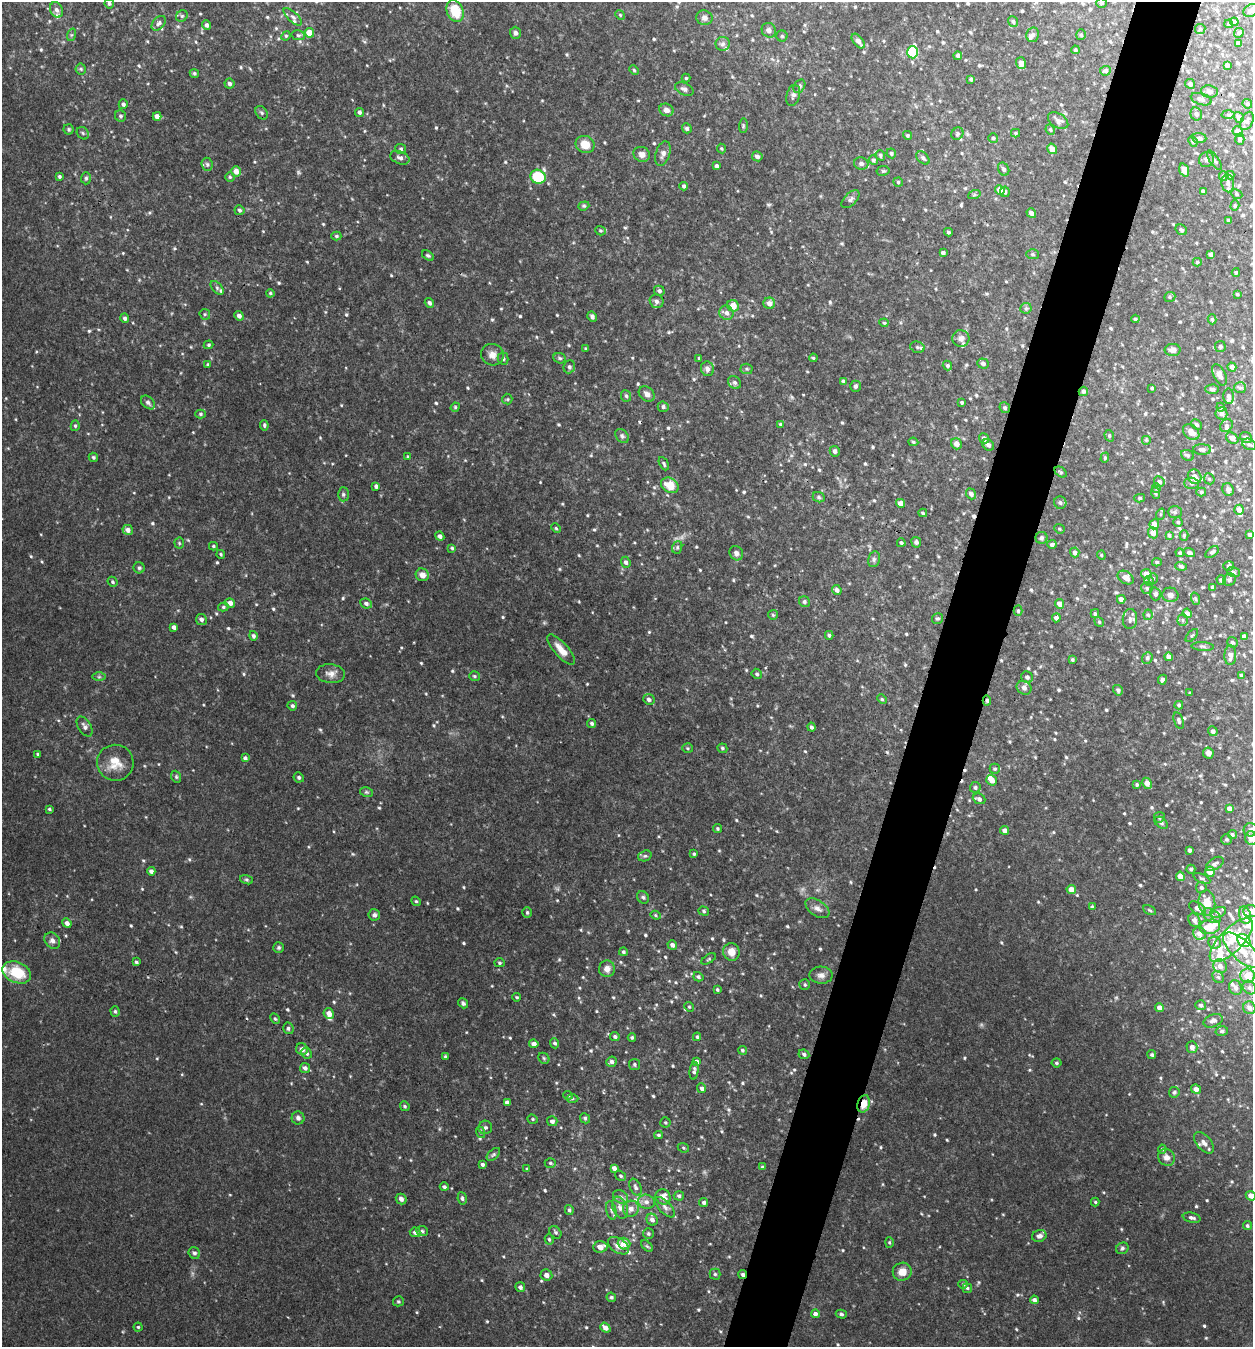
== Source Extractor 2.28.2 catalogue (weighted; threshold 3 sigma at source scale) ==
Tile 10 of 4 x 4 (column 2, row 3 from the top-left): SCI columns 1517-2767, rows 1349-2693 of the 5404 x 5390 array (HDU 1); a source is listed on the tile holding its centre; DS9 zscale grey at full resolution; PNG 1255 x 1349 px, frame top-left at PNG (2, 2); each listed source drawn as its Kron ellipse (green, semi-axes under 4 px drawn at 4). Shown black and unused: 5% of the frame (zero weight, under 3 of 4 exposures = <1% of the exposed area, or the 3 px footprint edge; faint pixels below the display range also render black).
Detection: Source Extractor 2.28.2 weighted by HDU 2 'WHT'; one run over the whole footprint, this tile lists its part. Background 0.0844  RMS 0.0074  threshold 0.0332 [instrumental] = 3 sigma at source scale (4.5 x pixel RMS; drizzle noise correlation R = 1.50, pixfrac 1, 0.05/0.05 arcsec/px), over >= 5 px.
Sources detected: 758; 2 too faint to see at this stretch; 4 cosmic-ray / hot-pixel residue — neither listed nor drawn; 24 inside a brighter listed object's ellipse — not listed separately; of the other 728, all 500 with FLUX_AUTO >= 0.908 (the completeness limit of this list) listed and drawn (228 fainter detections not listed), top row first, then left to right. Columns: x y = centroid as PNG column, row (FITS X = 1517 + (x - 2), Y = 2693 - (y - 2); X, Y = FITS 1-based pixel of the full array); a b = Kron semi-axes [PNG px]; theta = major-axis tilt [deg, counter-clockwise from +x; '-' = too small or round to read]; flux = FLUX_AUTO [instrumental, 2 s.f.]
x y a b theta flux
109 3 5 4 - 1.6
1102 3 5 4 - 0.96
56 10 8 6 -64 3.1
1251 10 8 6 29 2.5
455 11 11 8 -66 18
620 15 5 4 - 1
182 16 6 5 - 1.1
293 17 11 5 -42 2.2
704 18 8 7 - 2.9
1013 21 5 5 - 1.5
1234 22 4 4 - 1.1
159 23 8 5 48 2.3
1229 24 4 4 - 1.5
207 25 5 4 - 2
1200 29 5 5 - 1.2
769 30 8 7 - 2.3
309 33 5 4 - 9.1
515 33 6 5 - 2.2
1239 33 5 4 - 1.1
71 35 6 4 71 1.1
298 35 7 5 -12 1.3
1033 35 7 6 - 2
1081 35 5 4 - 1.1
286 36 5 4 - 0.95
782 36 5 5 - 1
858 41 8 5 -52 4.3
1239 43 4 3 - 2
723 44 7 7 - 2.2
1075 50 4 3 - 0.92
913 52 6 5 - 62
958 56 4 4 - 2.4
1021 63 6 5 - 3.9
1227 65 4 3 - 1.6
81 69 5 5 - 1.1
634 70 5 4 - 0.96
1105 71 5 4 - 1.4
194 73 5 4 - 1
686 78 4 4 - 0.94
971 79 3 3 - 1.3
229 84 5 5 - 2
1190 84 5 4 - 1.8
799 86 7 5 57 1.5
684 89 10 6 -23 2.5
1209 91 8 6 -8 2.6
793 95 11 6 75 2.3
1201 99 11 5 -17 3.5
123 104 5 4 - 1.8
1247 104 5 4 - 1.1
666 110 7 6 - 3.8
359 112 4 4 - 1.6
261 113 7 5 -54 1.5
1196 114 6 5 - 2.1
1228 115 6 4 -2 1.2
120 116 6 5 - 1.4
157 116 4 4 - 3.8
1239 117 5 4 - 3.5
1058 121 11 7 -32 3.3
1247 121 10 6 65 2
743 126 7 4 89 0.99
687 128 5 4 - 1.9
69 129 5 5 - 1.1
1050 130 5 4 - 1
1238 132 5 5 - 6.3
83 133 7 5 -47 1.5
1016 133 4 4 - 0.95
957 134 6 5 - 1.3
907 135 5 4 - 1.2
993 138 5 4 - 1.3
1199 138 7 5 -6 1.8
1240 139 6 4 -87 1.5
1193 141 5 4 - 1.1
585 144 10 8 -22 9.2
401 149 5 5 - 1.4
721 149 5 4 - 0.93
1052 149 5 5 - 5.2
891 153 5 4 - 1.2
642 154 8 7 - 4.3
663 154 13 7 72 3.1
880 155 5 4 - 1.5
757 156 5 4 - 2.5
400 158 10 6 -21 3
923 158 8 5 -45 1.8
1206 159 8 7 - 2.1
873 160 5 4 - 1.5
1214 160 11 4 -57 1.8
207 164 6 5 - 1.4
861 164 7 6 - 2.2
716 166 3 3 - 1.5
1004 169 7 5 -59 1.9
1184 170 7 4 -69 4.3
236 171 5 5 - 5
883 171 6 5 - 1.2
1230 175 4 3 - 1.2
59 176 3 3 - 1.3
1223 176 5 4 - 1.1
230 177 5 5 - 1.1
538 177 8 7 - 30
86 178 6 5 - 1.3
898 182 5 4 - 0.94
1228 183 9 6 -83 2.9
684 186 4 3 - 1.7
1000 190 5 4 - 8.9
1203 191 4 3 - 1.5
1005 192 5 4 - 2.2
1237 194 6 4 -25 1.1
974 195 6 4 19 1
851 199 11 6 45 2.1
584 206 5 4 - 0.99
1235 206 5 4 - 1
239 210 5 5 - 1.5
1031 213 5 4 - 3.5
1228 220 4 3 - 1.1
1181 230 6 5 - 1.6
600 231 5 4 - 1.1
948 232 4 3 - 1.2
336 236 5 4 - 1
943 253 4 3 - 1.8
1032 254 6 5 - 1.1
1211 254 4 4 - 2.2
428 255 6 4 -35 1.2
1197 262 4 4 - 1
1236 272 4 3 - 1.1
217 288 8 4 -48 1.5
659 291 5 5 - 1.8
270 293 4 3 - 1
1237 294 4 3 - 0.99
1170 297 6 5 - 1.2
657 301 7 6 - 2.5
429 303 5 4 - 1.9
769 303 6 5 - 4.1
733 306 6 5 - 7.2
1026 308 5 5 - 1.3
726 313 7 7 - 3
205 314 5 5 - 1.1
239 316 5 4 - 3
592 317 5 4 - 2.3
125 318 5 4 - 1.9
1135 319 4 4 - 1.1
1212 319 5 4 - 1.3
884 323 4 4 - 0.94
961 338 8 8 - 3.3
209 345 5 4 - 0.97
1220 346 5 5 - 1.3
917 347 7 5 -16 1.7
586 349 3 3 - 0.92
1173 350 8 6 1 3.5
492 355 11 10 - 5.1
503 358 6 5 - 1.7
560 358 6 5 - 1.4
699 358 3 3 - 0.94
813 358 4 3 - 0.95
983 363 6 5 - 1.6
208 365 3 3 - 1.2
947 365 5 4 - 1.3
569 367 6 5 - 1.5
1232 367 4 4 - 2.4
707 369 7 6 - 2.7
746 369 6 5 - 1.3
1220 375 11 6 -64 4.1
843 381 4 3 - 1.1
735 382 7 6 - 1.9
855 386 5 5 - 1.4
1152 388 3 3 - 1
1240 388 6 5 - 1.4
1212 389 7 4 1 1.9
1083 391 5 4 - 1.7
647 394 9 6 -40 3
626 396 6 5 - 1.4
1228 396 7 5 88 2.8
507 399 5 5 - 0.91
148 402 8 5 -43 1.9
962 402 3 3 - 1.1
455 407 5 4 - 0.97
663 407 5 5 - 1.8
1221 407 4 4 - 0.94
1005 408 6 5 - 1.3
1221 413 6 6 - 2.7
200 414 5 4 - 1.2
780 424 3 3 - 0.91
264 425 5 4 - 1.1
1197 425 5 4 - 1.5
75 426 5 4 - 1.2
1226 426 7 5 41 1.4
1191 432 9 6 -43 5.2
622 436 8 6 -48 1.6
1109 436 6 4 -72 1.1
1246 437 6 5 - 1.8
984 438 5 4 - 2.4
1232 438 7 5 -35 2.7
1146 440 5 5 - 0.97
913 442 5 4 - 1.2
957 444 6 5 - 3.9
1249 444 7 5 -27 1.8
988 445 6 5 - 2.1
1202 449 9 5 -1 2.2
835 451 5 5 - 2.1
1187 455 6 5 - 1.5
93 457 5 4 - 1.2
408 457 4 3 - 0.99
1105 458 5 4 - 0.99
664 464 7 4 -63 1.3
1061 472 7 4 -36 1.1
1195 477 7 6 - 4.4
1209 479 6 5 - 1.2
1159 482 6 5 - 2.3
1192 483 7 5 -2 2
670 485 9 7 -29 13
376 486 4 3 - 1.9
1156 488 5 4 - 0.98
1228 490 7 5 -63 2.3
1201 492 5 4 - 1.1
1155 493 6 3 -70 0.93
343 494 7 5 90 1.4
971 494 6 5 - 2
819 497 6 5 - 1.5
1140 498 5 4 - 1.1
900 503 4 4 - 3.9
1060 503 6 6 - 1.8
1239 510 5 5 - 4.3
1175 512 7 6 - 1.5
923 513 4 3 - 1.1
1161 514 6 4 71 1
1178 522 4 4 - 0.97
1154 524 5 5 - 5.2
556 528 5 4 - 0.97
1059 529 5 4 - 0.91
128 530 5 5 - 3.3
1153 533 5 5 - 4.9
1169 535 4 3 - 1.4
1184 535 5 4 - 1.1
1250 535 4 4 - 1.8
440 536 5 4 - 2.5
1041 538 6 6 - 1.5
916 542 5 5 - 1.7
179 543 5 5 - 1
901 543 4 3 - 1.1
1052 544 4 4 - 1.7
213 546 4 3 - 0.96
677 547 6 5 - 1.3
452 548 3 3 - 0.93
1075 552 5 4 - 2.6
1212 552 7 4 39 1.4
736 553 7 6 - 2.3
1180 553 4 4 - 1.1
1189 553 6 4 -17 2.2
221 554 4 3 - 1
1101 555 4 4 - 0.92
874 559 8 6 77 1.9
626 562 5 4 - 2.2
1157 562 5 4 - 0.93
1181 566 6 4 -18 1.6
1229 566 5 5 - 1.1
139 568 5 5 - 1.3
1233 572 6 5 - 1.5
1146 574 5 5 - 5.3
422 575 6 6 - 4.7
1126 578 9 6 -30 4.9
1153 578 5 4 - 1.2
1221 580 5 4 - 2.6
1229 580 6 6 - 1.8
1149 581 5 5 - 1.2
113 582 5 4 - 1.3
1213 587 4 4 - 2.2
1147 588 6 5 - 1.5
837 590 5 4 - 2.6
1155 594 6 5 - 2.1
1170 595 8 7 - 2.8
1121 599 4 4 - 3.4
1196 599 6 4 -70 1.2
804 602 6 5 - 1.5
230 603 5 4 - 4
366 603 6 4 -27 2.1
1059 604 5 4 - 4.2
223 607 5 4 - 1.2
1018 611 5 4 - 1.1
1187 613 5 4 - 3.7
1095 614 4 3 - 1.2
773 615 5 5 - 1
1148 615 5 4 - 1.2
937 618 5 5 - 1.3
1056 618 4 4 - 2.8
201 619 5 5 - 2.6
1130 619 10 7 84 2.7
1183 620 6 5 - 1.3
1099 622 5 4 - 1.1
174 627 4 4 - 2.6
829 635 4 3 - 1.2
1192 635 8 3 48 0.92
253 636 5 4 - 1.8
1244 637 4 4 - 2.6
1232 642 5 5 - 1.2
1203 646 11 4 -3 1.5
561 650 19 7 -48 7.5
1230 655 10 6 88 4.2
1168 657 4 4 - 2.9
1147 658 6 5 - 1.6
1072 660 4 4 - 1.1
331 674 14 9 -6 4.4
757 674 5 4 - 1.4
1241 675 4 3 - 1.1
474 676 5 5 - 1.2
99 677 7 4 0 1.4
1027 677 6 5 - 2.2
1162 680 5 4 - 1.7
1024 688 8 6 -32 2.7
1118 690 5 4 - 1.4
1190 693 3 3 - 1.1
649 699 6 5 - 2
882 699 5 4 - 0.92
987 700 5 4 - 1.5
1179 705 4 3 - 1
292 706 5 4 - 1.6
1179 720 8 4 -73 1.7
592 723 5 4 - 1.6
85 727 11 6 -59 2.5
811 727 4 4 - 1.6
1213 731 5 4 - 2
687 748 5 5 - 1
722 748 5 4 - 1.2
1208 753 6 5 - 3.5
38 754 3 3 - 0.98
245 758 4 4 - 1.8
115 763 18 18 - 12
995 769 5 5 - 1.1
176 777 6 4 -69 1.1
299 777 5 5 - 1.6
992 780 5 5 - 5.6
1147 783 6 4 -60 5.2
1137 784 4 4 - 1.1
975 787 5 5 - 1.6
367 792 6 4 -11 1.2
979 799 6 5 - 2.5
49 809 4 3 - 0.95
1229 809 4 4 - 3.2
1159 817 5 5 - 1.5
1161 823 7 5 -38 1.5
718 828 4 4 - 0.97
1005 830 4 4 - 3
1250 830 7 6 - 2
1232 834 4 4 - 1.4
1251 838 7 6 - 4.7
1227 839 5 5 - 1.2
1189 850 3 3 - 1.6
694 854 4 3 - 1.1
645 856 7 5 20 1.4
1215 864 10 6 32 2.1
1191 869 4 4 - 1.2
151 871 4 4 - 2.5
1210 872 5 5 - 9.1
1180 876 4 4 - 7.9
1202 878 9 4 -24 1.3
246 880 7 4 -19 1.1
1201 888 5 5 - 1.5
1071 890 5 4 - 6.4
643 897 6 5 - 1.4
416 901 5 4 - 0.91
1207 903 12 8 -84 9.6
1092 907 4 3 - 1
817 908 13 7 -34 3.9
1197 908 9 5 -33 3.6
1149 910 7 3 -27 0.93
704 911 5 4 - 1.2
1251 911 7 6 - 3.6
527 912 5 5 - 1.4
1218 912 8 5 20 1.5
374 915 6 5 - 2
656 915 5 4 - 1
1245 915 9 6 -78 8.4
1212 916 10 6 -30 2.9
1194 920 7 5 -60 2.9
67 923 5 4 - 3.6
1210 927 10 7 11 11
1200 934 6 6 - 3.2
1231 940 28 11 45 18
1244 940 7 5 -46 41
52 941 9 7 -50 3.6
1215 943 6 6 - 2.9
672 945 5 4 - 2.7
279 948 5 5 - 1.3
1242 950 23 10 -43 15
623 952 4 4 - 1.4
731 952 9 8 - 6.7
709 959 8 3 34 0.93
136 962 4 3 - 1.2
499 963 5 4 - 1.2
1220 966 7 6 - 4.9
607 969 8 8 - 3.8
17 972 15 10 -24 23
821 975 11 8 -1 3.6
1248 976 7 7 - 8.7
698 977 5 4 - 1.6
1218 977 6 5 - 1.5
805 985 5 5 - 1.3
1235 988 8 6 -71 2.4
1249 988 7 6 - 2.5
717 990 3 3 - 0.97
517 997 4 3 - 0.95
463 1003 5 4 - 1.5
1201 1005 5 5 - 1.4
689 1007 5 4 - 0.95
1160 1008 4 4 - 4.4
1249 1008 6 6 - 2.9
115 1011 5 4 - 1.3
329 1013 5 5 - 5.1
275 1019 6 4 -61 1
1213 1021 10 6 21 2.8
288 1028 6 5 - 1.7
1222 1031 6 5 - 1.3
615 1037 5 4 - 1.6
697 1037 4 3 - 1.1
632 1038 4 3 - 1.1
555 1043 5 4 - 1.7
534 1044 4 4 - 3.7
1192 1047 6 5 - 3.4
302 1049 6 5 - 3.4
742 1050 4 4 - 1.2
307 1053 6 5 - 1.7
804 1054 5 4 - 1.9
1152 1055 4 4 - 1.2
445 1057 4 3 - 1.3
544 1058 6 5 - 1.1
611 1062 5 5 - 2.3
696 1062 4 4 - 2.3
1057 1063 5 4 - 1.3
634 1064 5 5 - 1.4
305 1068 5 5 - 2.5
694 1071 9 4 84 2
702 1088 5 4 - 2
1196 1089 5 4 - 3.6
1174 1092 5 5 - 1.2
568 1095 5 4 - 1
572 1098 6 4 0 1.1
507 1102 4 4 - 2.5
864 1104 9 6 73 8.1
405 1106 5 4 - 1.1
298 1118 6 6 - 2.5
585 1118 5 4 - 1.5
533 1119 5 4 - 1
552 1121 5 5 - 2.5
665 1122 5 5 - 1.1
485 1127 7 7 - 1.8
480 1132 6 3 -72 0.95
659 1135 4 3 - 1.1
1204 1143 13 7 -50 3.8
683 1148 6 4 -23 1
1162 1149 4 4 - 1.1
493 1154 8 5 44 1.4
1166 1157 9 8 - 3.8
550 1163 5 4 - 1.2
482 1164 3 3 - 1.7
762 1167 4 4 - 1.1
614 1168 4 4 - 3.2
527 1169 4 3 - 0.98
621 1176 6 4 -33 1.4
444 1187 4 4 - 1.6
635 1187 9 5 -65 2.1
679 1196 5 4 - 1.6
1251 1196 5 4 - 4.2
621 1197 8 6 -32 2.4
663 1197 8 7 - 6.3
462 1198 6 4 -82 1.6
401 1199 6 5 - 3.3
646 1202 8 7 - 3.5
704 1202 4 4 - 1.9
1095 1202 4 4 - 0.95
665 1207 13 6 -46 2.9
620 1208 11 7 -67 4.7
631 1209 8 8 - 4.1
569 1210 5 4 - 1.4
611 1210 9 5 -76 1.8
1192 1218 9 5 -13 2
652 1220 6 5 - 3.2
1247 1226 4 4 - 1.2
422 1231 6 5 - 1.5
415 1232 5 5 - 2.4
555 1232 7 5 -52 1.4
648 1234 5 5 - 1.4
1039 1236 7 6 - 3.1
549 1239 5 4 - 1.1
889 1242 5 4 - 1
624 1244 6 6 - 6.4
619 1246 12 7 -32 4.9
647 1246 7 4 -45 1.1
600 1247 7 5 3 5.8
1122 1248 6 5 - 1.5
194 1253 6 5 - 1.8
902 1272 9 9 - 6.9
715 1274 5 5 - 1.2
742 1274 4 4 - 1.8
546 1275 6 5 - 2.9
963 1284 5 4 - 0.98
520 1287 5 4 - 2.3
967 1288 5 4 - 1.1
611 1297 5 4 - 1.2
1034 1300 4 4 - 2.3
398 1301 5 5 - 1
815 1314 4 4 - 2.3
841 1314 5 4 - 1.2
138 1327 4 4 - 1.1
605 1328 5 4 - 4.4
Overlapping masked pixels (flux is a lower limit): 4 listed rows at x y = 1083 391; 987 700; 864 1104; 742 1274
Isophote crosses this tile's border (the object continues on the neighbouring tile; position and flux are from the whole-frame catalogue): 7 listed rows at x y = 1251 10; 455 11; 1244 637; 1251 838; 1251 911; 1242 950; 1251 1196